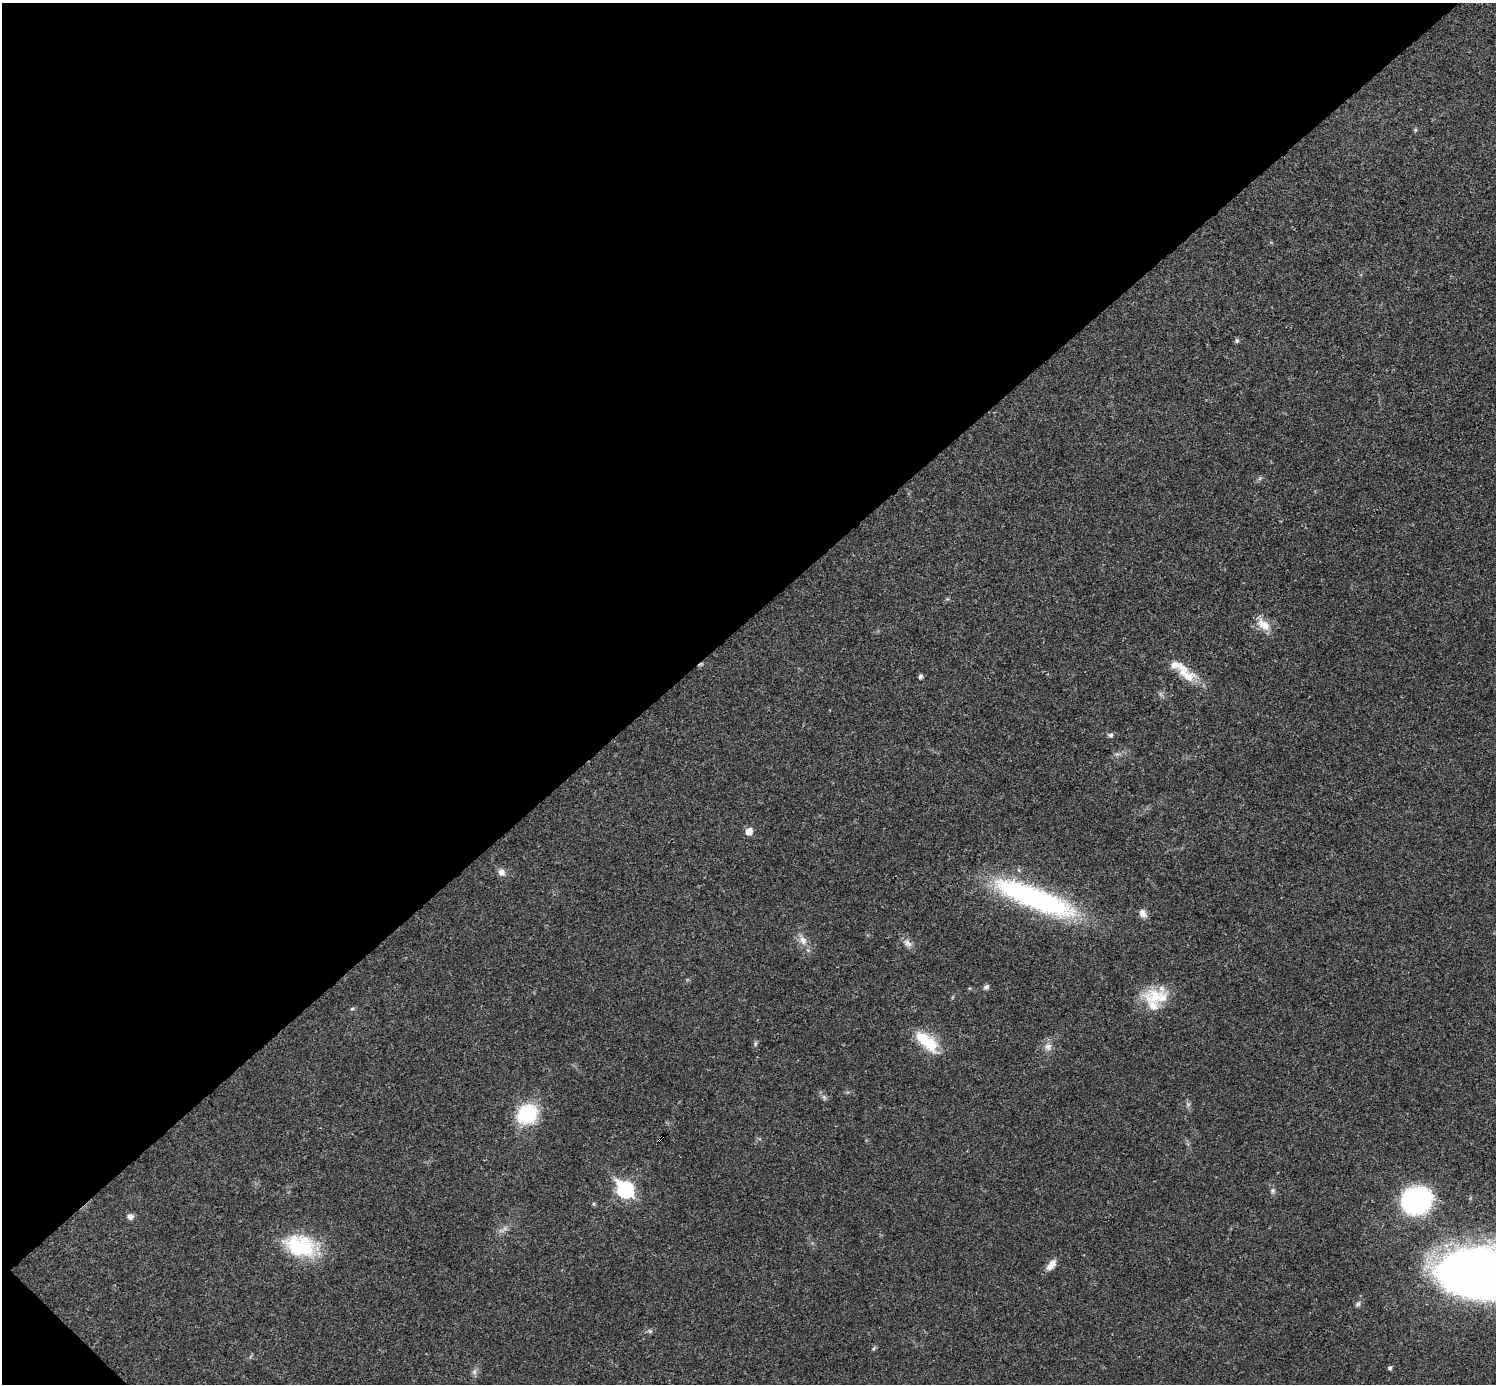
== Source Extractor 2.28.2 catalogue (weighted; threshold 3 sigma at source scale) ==
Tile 5 of 4 x 4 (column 1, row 2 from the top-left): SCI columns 1-1494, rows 2920-4301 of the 5981 x 5981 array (HDU 1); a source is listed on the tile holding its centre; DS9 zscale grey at full resolution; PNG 1498 x 1386 px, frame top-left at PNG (2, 3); no overlay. Shown black and unused: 45% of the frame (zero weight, under 3 of 4 exposures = <1% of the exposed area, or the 3 px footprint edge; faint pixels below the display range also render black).
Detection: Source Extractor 2.28.2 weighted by HDU 2 'WHT'; one run over the whole footprint, this tile lists its part. Background 0.0209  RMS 0.0022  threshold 0.00989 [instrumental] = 3 sigma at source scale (4.5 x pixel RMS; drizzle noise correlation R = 1.50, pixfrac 1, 0.05/0.05 arcsec/px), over >= 5 px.
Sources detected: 38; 1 inside a brighter object's white glare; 2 cosmic-ray / hot-pixel residue — not listed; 2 inside a brighter listed object's ellipse — not listed separately; the other 33 listed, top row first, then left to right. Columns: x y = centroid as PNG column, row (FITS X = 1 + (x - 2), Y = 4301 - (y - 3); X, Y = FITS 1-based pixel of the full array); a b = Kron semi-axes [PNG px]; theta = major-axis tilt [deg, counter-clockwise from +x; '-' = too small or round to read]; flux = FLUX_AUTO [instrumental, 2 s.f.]
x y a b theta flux
1415 130 6 4 72 0.29
1237 341 7 5 -88 0.38
1263 625 19 10 -39 3.1
1186 673 37 14 -46 5.3
920 676 5 4 - 0.54
1110 735 7 6 - 0.49
749 831 6 5 - 2.6
501 872 9 8 - 1.2
1034 898 97 22 -22 44
1143 913 12 9 -53 1.3
803 940 13 9 -58 1.7
908 943 13 8 -34 1.3
986 987 7 6 - 0.55
1157 997 36 22 -1 8
352 1009 6 4 2 0.28
755 1043 7 5 70 0.41
929 1044 26 21 -58 6.4
1048 1047 10 9 - 1.3
824 1097 6 5 - 0.51
527 1114 23 20 31 13
625 1189 9 7 -49 48
1273 1190 7 6 - 0.55
1416 1201 20 17 10 55
594 1204 6 4 -71 0.27
130 1216 7 7 - 0.94
504 1229 15 5 41 0.99
300 1246 41 27 -16 14
1051 1265 15 8 49 1.8
1481 1273 59 31 -5 340
1358 1304 8 5 44 0.52
650 1331 7 5 -44 0.43
1390 1368 4 4 - 0.49
474 1372 8 7 - 0.72
Overlapping masked pixels (flux is a lower limit): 2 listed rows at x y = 1034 898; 908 943
Isophote crosses this tile's border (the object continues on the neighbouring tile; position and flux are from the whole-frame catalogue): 1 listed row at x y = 1481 1273